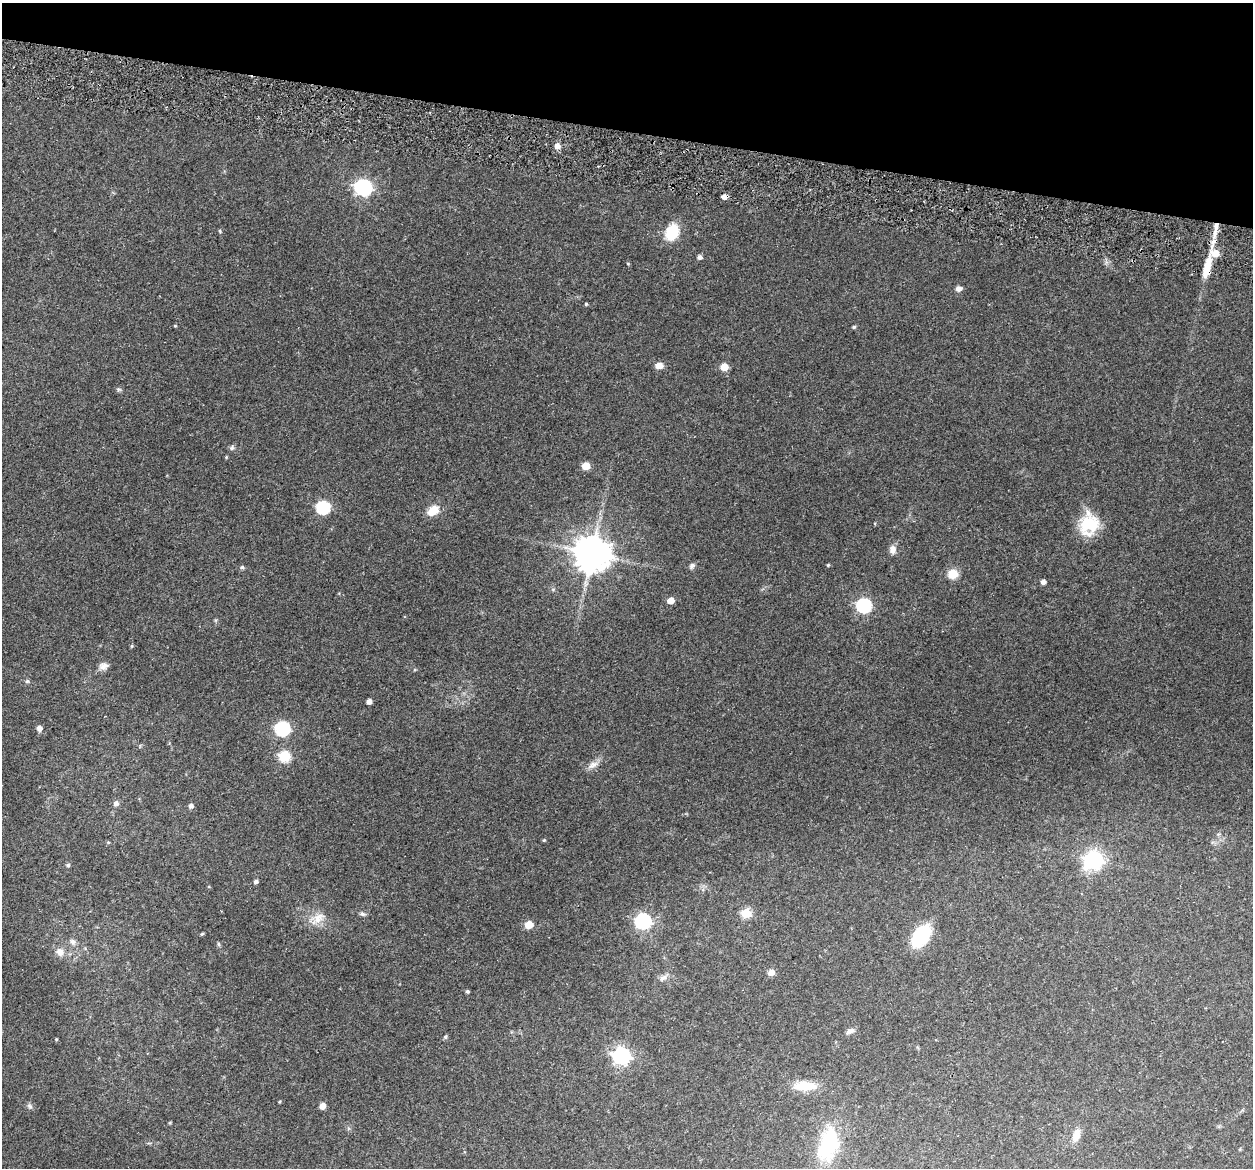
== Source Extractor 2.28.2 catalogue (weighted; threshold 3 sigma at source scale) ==
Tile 2 of 4 x 4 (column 2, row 1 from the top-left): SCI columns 1269-2519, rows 3678-4843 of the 5024 x 5087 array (HDU 1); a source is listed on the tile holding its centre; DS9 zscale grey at full resolution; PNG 1255 x 1170 px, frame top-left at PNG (2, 3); no overlay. Shown black and unused: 11% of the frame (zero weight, under 3 of 5 exposures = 3% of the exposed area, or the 3 px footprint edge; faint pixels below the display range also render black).
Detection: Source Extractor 2.28.2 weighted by HDU 2 'WHT'; one run over the whole footprint, this tile lists its part. Background 0.0622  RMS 0.0056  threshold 0.0252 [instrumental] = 3 sigma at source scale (4.5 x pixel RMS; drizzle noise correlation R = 1.50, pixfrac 1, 0.05/0.05 arcsec/px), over >= 5 px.
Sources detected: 72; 1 inside a brighter listed object's ellipse — not listed separately; the other 71 listed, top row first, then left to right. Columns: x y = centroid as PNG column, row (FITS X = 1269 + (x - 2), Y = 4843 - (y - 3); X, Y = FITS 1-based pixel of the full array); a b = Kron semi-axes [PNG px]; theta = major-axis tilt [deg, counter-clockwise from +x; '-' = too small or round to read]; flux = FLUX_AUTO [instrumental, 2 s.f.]
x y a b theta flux
557 146 5 5 - 4.6
363 187 7 7 - 180
724 197 5 5 - 3.5
1216 229 27 6 78 9.5
220 231 5 4 - 0.65
672 232 15 11 62 22
699 257 5 5 - 2.2
628 264 4 4 - 0.54
1207 268 31 8 77 15
958 289 7 6 - 2.7
586 304 4 3 - 0.75
175 326 4 3 - 0.58
854 327 5 4 - 0.95
659 365 8 6 4 5
724 367 5 5 - 11
118 389 7 6 - 1.1
232 448 7 6 - 1.4
226 457 4 4 - 0.56
586 466 5 5 - 12
323 507 6 6 - 77
433 510 14 9 35 8.7
1089 525 24 21 57 23
892 549 11 8 -86 3.3
592 553 10 10 - 1500
828 565 4 4 - 0.61
692 566 9 6 46 1.7
242 567 7 5 13 1
953 574 10 9 - 8.9
1043 582 5 4 - 2.4
553 589 7 4 0 0.9
671 601 5 5 - 7.7
864 605 7 6 - 110
132 646 5 4 - 0.68
103 666 11 9 28 3.2
27 681 6 5 - 0.91
369 701 5 4 - 2.8
39 728 5 5 - 3.3
282 728 7 6 - 99
284 756 6 6 - 46
593 765 17 8 22 4.1
116 803 6 5 - 2.6
191 806 5 5 - 2.2
1218 834 6 5 - 1.1
544 840 4 4 - 0.64
108 842 5 4 - 0.55
1093 860 8 7 - 270
68 865 5 5 - 1.1
256 882 4 4 - 1.7
746 913 6 5 - 26
362 914 9 6 -15 1.4
317 918 26 14 25 9.3
643 921 7 7 - 150
529 925 5 5 - 14
202 934 4 3 - 0.63
921 936 18 11 57 47
73 942 9 8 - 2.5
218 944 5 5 - 0.82
60 952 10 9 - 4.7
771 972 6 6 - 4.8
663 978 15 7 37 2.8
467 991 4 4 - 1
850 1031 11 6 20 2.4
445 1037 6 5 - 1.1
56 1039 3 3 - 0.54
621 1056 7 7 - 200
804 1086 27 11 0 14
279 1102 4 3 - 0.49
30 1106 9 7 -58 1.6
322 1106 5 5 - 4.9
1076 1135 17 10 72 5.7
828 1144 44 24 76 40
Overlapping masked pixels (flux is a lower limit): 3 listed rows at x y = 724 197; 1216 229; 1207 268
Isophote crosses this tile's border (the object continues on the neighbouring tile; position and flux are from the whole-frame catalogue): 1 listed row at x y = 828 1144